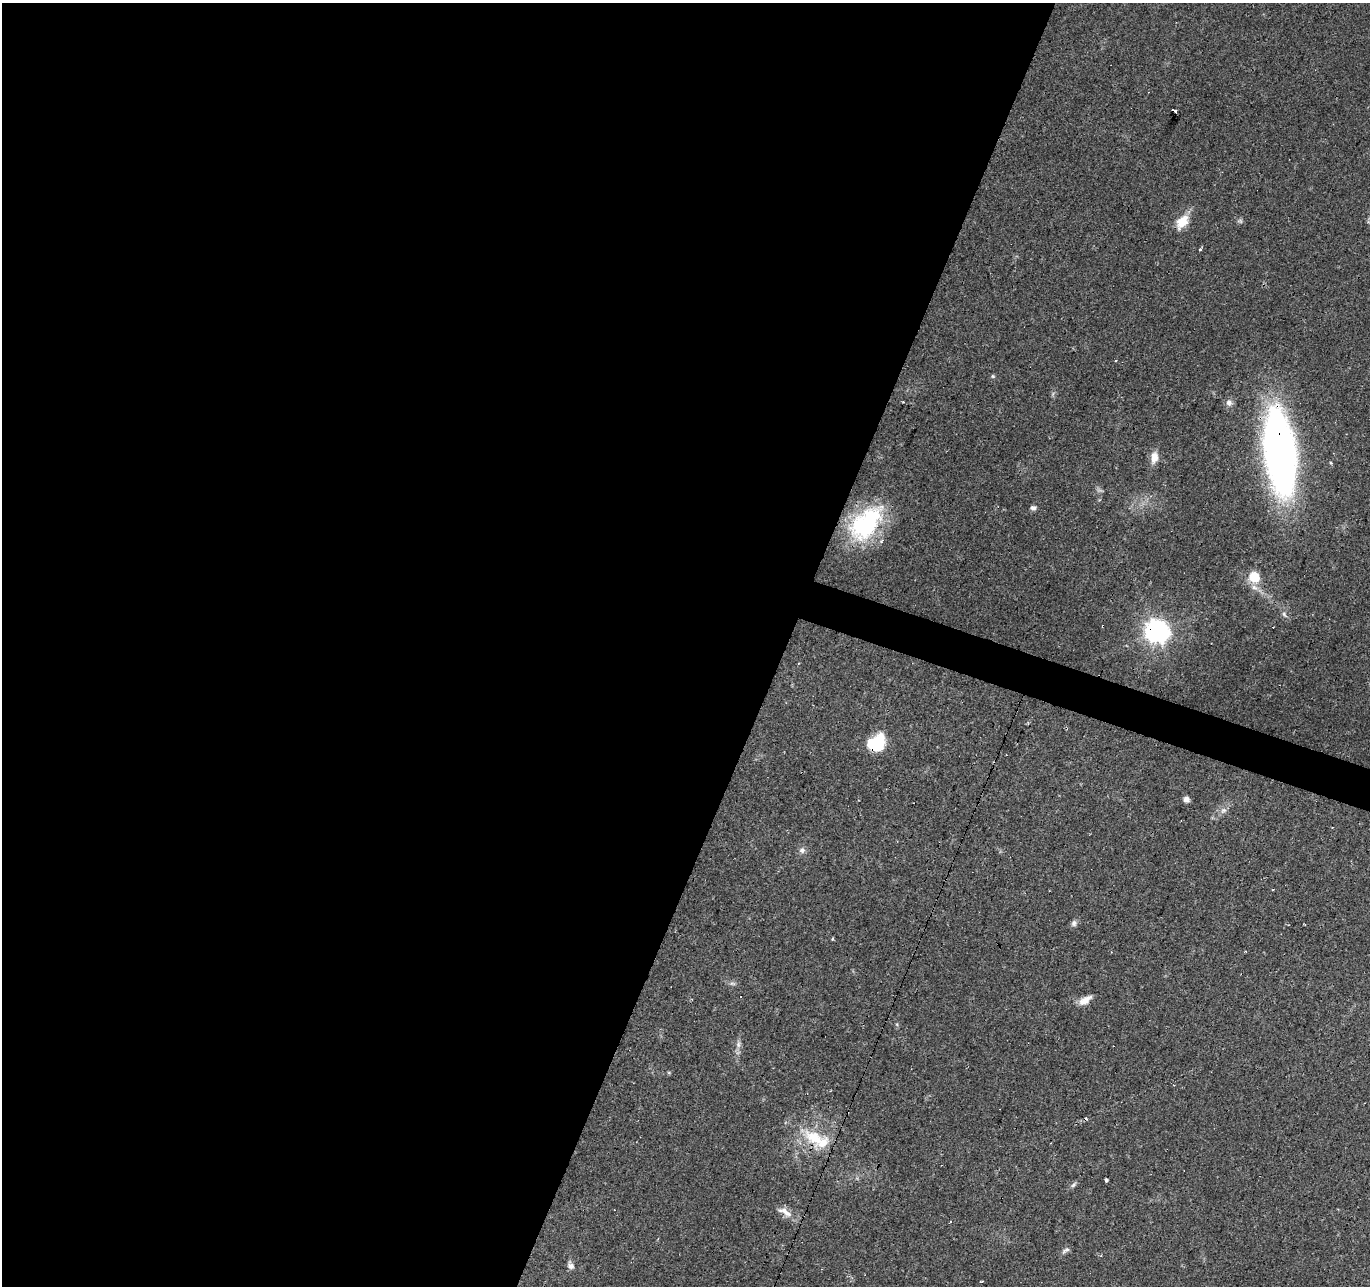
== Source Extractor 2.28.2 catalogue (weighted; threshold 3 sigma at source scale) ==
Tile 5 of 4 x 4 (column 1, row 2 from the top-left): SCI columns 1-1368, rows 2776-4059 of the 5474 x 5616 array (HDU 1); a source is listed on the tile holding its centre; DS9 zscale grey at full resolution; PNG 1372 x 1288 px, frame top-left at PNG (2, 3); no overlay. Shown black and unused: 59% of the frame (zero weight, under 2 of 3 exposures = <1% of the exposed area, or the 3 px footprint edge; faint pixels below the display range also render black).
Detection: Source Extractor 2.28.2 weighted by HDU 2 'WHT'; one run over the whole footprint, this tile lists its part. Background 0.066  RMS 0.0056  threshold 0.025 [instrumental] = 3 sigma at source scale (4.5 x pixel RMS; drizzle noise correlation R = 1.50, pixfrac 1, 0.0396/0.0396 arcsec/px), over >= 5 px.
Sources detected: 38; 1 too faint to see at this stretch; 5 cosmic-ray / hot-pixel residue — not listed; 2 inside a brighter listed object's ellipse — not listed separately; the other 30 listed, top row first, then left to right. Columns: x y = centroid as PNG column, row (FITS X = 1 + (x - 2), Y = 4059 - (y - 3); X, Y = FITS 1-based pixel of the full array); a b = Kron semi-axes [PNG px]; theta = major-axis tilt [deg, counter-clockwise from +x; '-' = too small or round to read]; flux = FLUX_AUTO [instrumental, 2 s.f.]
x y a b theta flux
1174 111 3 3 - 44
1182 222 21 13 52 9.2
1200 249 4 3 - 0.89
1115 360 3 2 - 0.58
993 376 6 5 - 0.77
903 402 5 3 - 0.48
1229 402 9 8 - 2.4
1280 452 60 22 -82 370
1154 457 15 9 79 5.5
1033 508 9 5 12 1.6
866 523 48 27 50 57
1254 577 6 6 - 26
1157 631 9 8 - 390
876 743 20 16 39 22
1186 799 5 5 - 3.2
1223 810 9 6 2 2.1
802 850 8 8 - 2.1
1074 923 9 7 59 1.8
832 939 5 3 - 0.53
732 984 9 4 -9 1.3
741 996 3 3 - 2.3
1085 1000 17 8 33 5
738 1044 10 6 86 2.3
669 1073 6 4 -1 0.61
814 1138 31 16 -29 20
1106 1180 3 3 - 0.91
1073 1185 10 4 45 1.3
785 1212 25 8 -29 5.1
1066 1250 12 5 33 1.6
571 1266 9 7 -60 2.6
Overlapping masked pixels (flux is a lower limit): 5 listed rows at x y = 1174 111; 1280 452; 1157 631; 876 743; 814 1138